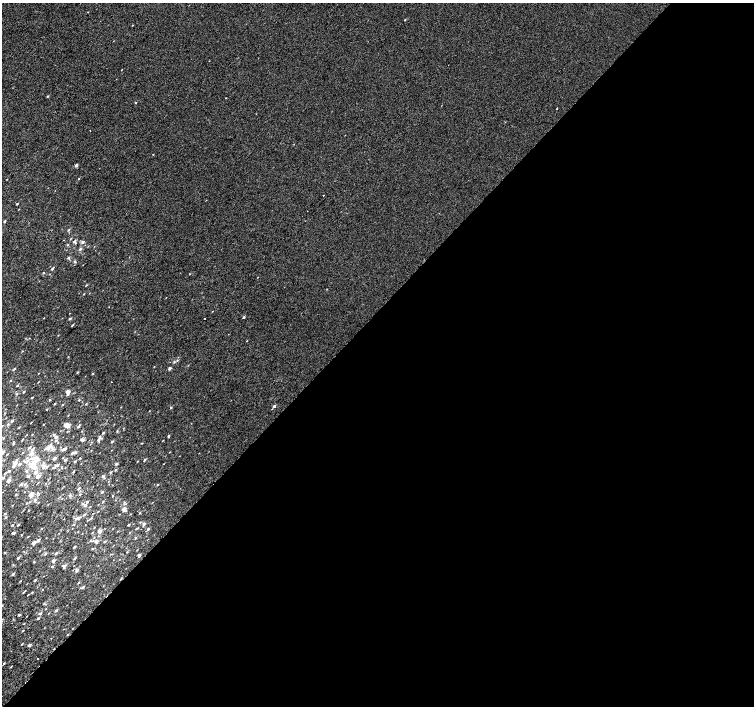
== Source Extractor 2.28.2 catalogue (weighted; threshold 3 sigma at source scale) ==
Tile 12 of 4 x 4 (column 4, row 3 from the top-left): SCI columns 4544-6046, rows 1674-3080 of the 6074 x 6092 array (HDU 1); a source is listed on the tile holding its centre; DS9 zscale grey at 2 x 2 block average (1 PNG px = mean of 2 x 2 image px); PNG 756 x 708 px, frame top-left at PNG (2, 3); no overlay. Shown black and unused: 56% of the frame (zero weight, under 2 of 3 exposures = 2% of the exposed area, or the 3 px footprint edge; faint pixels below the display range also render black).
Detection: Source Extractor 2.28.2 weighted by HDU 2 'WHT'; one run over the whole footprint, this tile lists its part. Background 0.00266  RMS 0.007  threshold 0.0315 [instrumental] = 3 sigma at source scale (4.5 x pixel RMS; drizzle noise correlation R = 1.50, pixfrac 1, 0.0396/0.0396 arcsec/px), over >= 5 px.
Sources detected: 188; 3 cosmic-ray / hot-pixel residue — not listed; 6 inside a brighter listed object's ellipse — not listed separately; the other 179 listed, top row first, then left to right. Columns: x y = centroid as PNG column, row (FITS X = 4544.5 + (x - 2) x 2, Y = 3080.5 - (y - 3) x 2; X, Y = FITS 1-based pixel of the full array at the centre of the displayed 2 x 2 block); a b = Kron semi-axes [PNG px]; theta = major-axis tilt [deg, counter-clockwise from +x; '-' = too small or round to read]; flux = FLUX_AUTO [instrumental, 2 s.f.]
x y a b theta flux
405 20 2 2 - 0.97
48 96 3 3 - 1.1
226 98 2 2 - 1.1
136 102 3 2 - 0.96
557 108 2 2 - 2.4
153 154 3 2 - 0.59
76 165 3 2 - 4.1
7 179 2 2 - 0.66
79 179 2 2 - 0.8
323 195 2 2 - 1.3
17 204 2 2 - 1.3
5 221 2 2 - 2.3
69 230 3 2 - 1.6
74 241 5 3 - 2.9
83 242 3 3 - 3.5
67 245 3 2 - 1.2
80 249 4 3 - 2.3
68 258 3 3 - 1.9
52 269 4 2 - 1.7
43 273 3 2 - 0.89
86 285 3 2 - 1
84 294 2 2 - 0.75
212 311 2 2 - 1.8
244 317 2 2 - 1.9
70 319 3 2 - 1.8
204 319 2 2 - 9.7
72 325 3 2 - 1.5
247 341 2 2 - 0.58
22 351 3 2 - 0.67
68 357 3 2 - 0.63
177 360 3 3 - 1.1
154 367 2 2 - 0.51
170 368 3 2 - 3.6
14 369 3 2 - 1.2
77 372 3 2 - 1.3
93 373 3 2 - 0.84
10 381 2 2 - 0.79
111 382 2 2 - 2
17 385 3 2 - 1.5
67 391 2 2 - 6.8
24 392 2 2 - 1.4
17 394 3 2 - 1
68 394 3 3 - 1.7
32 397 2 2 - 1.1
50 400 2 2 - 1.1
79 400 2 2 - 1
55 404 3 2 - 1.1
63 404 2 2 - 0.99
86 404 2 2 - 0.86
274 406 3 3 - 2.5
171 407 2 2 - 1.3
47 409 2 2 - 1.1
12 421 3 2 - 2.5
31 422 3 2 - 0.63
8 424 3 3 - 1.5
44 424 2 2 - 0.57
67 426 5 4 - 9.6
78 426 3 2 - 2.5
19 427 3 2 - 0.81
117 431 3 2 - 0.97
103 433 3 2 - 1.7
32 434 3 2 - 0.69
54 435 3 3 - 1.6
169 436 3 3 - 1.3
56 437 3 3 - 3
100 437 4 3 - 2.4
3 438 3 2 - 1.3
82 439 3 2 - 5.4
56 440 3 3 - 2
98 440 3 2 - 3.2
112 442 3 2 - 1.6
142 443 2 2 - 0.72
13 444 3 2 - 1.2
51 444 4 3 - 2.3
30 447 5 2 - 1.3
48 448 3 2 - 10
32 449 6 3 49 3.5
64 449 5 3 - 4.3
2 452 2 2 - 9.8
72 453 4 3 - 3.4
7 454 2 2 - 1
31 454 4 3 - 5.6
54 458 2 2 - 5.8
80 458 2 2 - 0.65
36 459 7 6 - 9.7
16 460 3 3 - 1.4
65 460 3 3 - 2.4
144 460 3 2 - 1.9
27 461 6 4 15 4.6
75 461 3 2 - 1.9
15 463 3 2 - 7.1
20 464 3 2 - 2.9
116 464 3 3 - 2.5
33 465 5 4 - 17
57 465 4 3 - 2.9
13 466 3 2 - 3.3
44 466 5 3 - 4.2
53 468 3 3 - 1.2
115 470 3 2 - 1.5
9 471 3 3 - 2
74 471 2 2 - 1
36 472 4 3 - 4.3
110 472 3 2 - 1.6
5 473 3 2 - 1.9
28 476 3 2 - 4.4
38 476 3 2 - 7.2
103 476 3 3 - 3.2
3 478 3 2 - 4
8 481 2 2 - 9.2
21 484 4 3 - 2.2
25 484 3 3 - 1.6
158 485 2 2 - 0.93
79 488 3 2 - 2.8
102 492 3 2 - 1.4
38 493 3 2 - 1.3
16 494 3 2 - 0.96
80 494 3 2 - 1.2
31 495 3 2 - 13
113 496 2 2 - 0.82
35 500 4 3 - 2.4
87 501 3 2 - 1.7
103 501 3 2 - 1.1
85 505 4 4 - 2.6
123 509 3 2 - 9.3
29 510 2 2 - 0.66
98 511 2 2 - 0.64
140 513 3 2 - 0.92
5 514 3 2 - 1.6
84 515 4 2 - 2
6 517 4 3 - 1.5
78 518 5 3 - 2.3
73 524 3 2 - 1.2
144 524 4 3 - 3.2
12 525 2 2 - 1
18 525 3 2 - 1.5
129 525 2 2 - 1.6
94 527 2 2 - 0.67
42 529 3 2 - 0.76
136 529 3 2 - 0.99
148 529 4 3 - 2
100 531 3 2 - 7.4
92 532 3 2 - 0.88
13 533 4 2 - 2.2
21 535 2 2 - 0.99
135 538 3 2 - 1.5
38 540 4 2 - 3.4
90 541 3 2 - 1.1
105 541 3 2 - 2
96 542 2 2 - 7.2
34 543 3 2 - 7.5
75 547 4 2 - 1.5
92 549 3 2 - 1.3
40 551 2 2 - 0.57
5 553 3 2 - 1.1
56 553 3 3 - 2.3
45 554 3 3 - 2.2
139 556 5 3 - 2.1
18 558 3 2 - 2.3
74 558 3 2 - 1.9
53 561 2 2 - 6.5
65 565 4 3 - 2.3
52 566 3 2 - 1.5
76 571 4 3 - 2.8
13 574 3 2 - 2.1
35 580 2 2 - 1.9
78 583 3 2 - 0.92
83 587 3 2 - 1.8
25 591 3 2 - 0.74
32 592 3 2 - 0.92
28 595 3 2 - 0.81
56 610 4 2 - 2.2
40 613 3 2 - 2.8
19 615 2 2 - 2.9
38 618 3 2 - 1.7
24 623 2 2 - 0.83
23 631 2 2 - 0.87
22 644 2 2 - 0.9
29 645 2 2 - 4.5
4 663 3 2 - 1.3
Isophote crosses this tile's border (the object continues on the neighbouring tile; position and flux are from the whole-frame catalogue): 1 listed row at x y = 2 452
Diffuse or blended objects may show on this block-average render without a row.